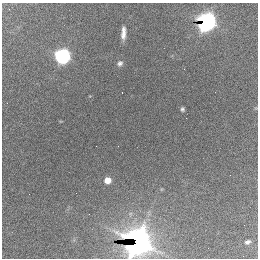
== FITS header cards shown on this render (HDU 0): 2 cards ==
NAXIS1  =                  256 / length of data axis 1
NAXIS2  =                  256 / length of data axis 2

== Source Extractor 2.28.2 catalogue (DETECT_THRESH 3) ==
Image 256 x 256 px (HDU 0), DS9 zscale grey, 1 PNG px = 1 image px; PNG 260 x 260 px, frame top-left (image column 1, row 256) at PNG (2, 3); no overlay
Background 2320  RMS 62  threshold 185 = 3 sigma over >= 5 px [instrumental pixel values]
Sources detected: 10; all 10 listed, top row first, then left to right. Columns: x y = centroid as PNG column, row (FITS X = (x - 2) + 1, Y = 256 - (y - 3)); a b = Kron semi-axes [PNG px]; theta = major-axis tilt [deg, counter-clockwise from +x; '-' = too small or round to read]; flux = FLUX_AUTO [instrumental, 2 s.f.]
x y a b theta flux
206 22 9 8 - 2.3e+06
123 33 12 4 88 2.8e+04
62 56 7 7 - 1.5e+06
120 63 7 6 - 1.2e+04
122 93 2 2 - 3.4e+03
182 109 4 3 - 7.3e+03
186 118 2 2 - 1.3e+04
107 180 5 5 - 5.0e+04
138 242 13 12 - 3.8e+06
247 242 8 6 23 1.4e+04
At the frame edge (FLAGS 8, measured only in part): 1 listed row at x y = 138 242